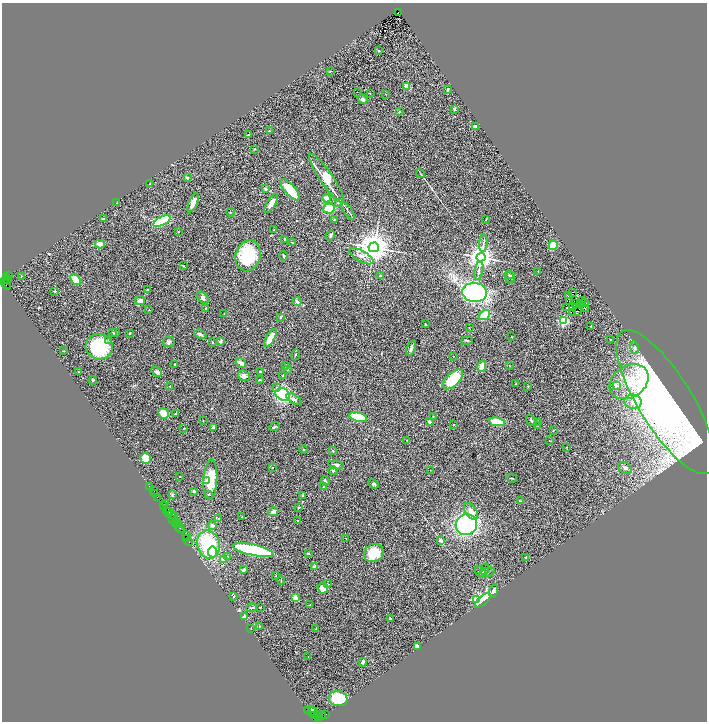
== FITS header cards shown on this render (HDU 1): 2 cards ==
NAXIS1  =                 1410
NAXIS2  =                 1439

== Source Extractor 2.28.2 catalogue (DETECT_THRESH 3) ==
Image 1410 x 1439 px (HDU 1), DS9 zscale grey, zoomed out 1/2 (1 PNG px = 2 x 2 image px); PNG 709 x 724 px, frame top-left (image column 2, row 1438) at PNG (2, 3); each listed source drawn as its Kron ellipse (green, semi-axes under 4 px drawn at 4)
Background 2.85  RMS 0.11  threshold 0.327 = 3 sigma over >= 5 px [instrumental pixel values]
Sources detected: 297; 58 cannot appear on this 1/2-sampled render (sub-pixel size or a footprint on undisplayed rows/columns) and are neither listed nor drawn; the other 239 listed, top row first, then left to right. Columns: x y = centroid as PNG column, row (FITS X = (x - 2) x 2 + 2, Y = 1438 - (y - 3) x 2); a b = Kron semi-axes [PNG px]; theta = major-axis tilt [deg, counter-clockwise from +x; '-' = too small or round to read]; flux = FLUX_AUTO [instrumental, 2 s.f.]
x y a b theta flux
398 12 3 2 - 560
379 51 4 3 - 18
330 71 2 2 - 22
407 86 2 2 - 400
447 90 4 2 - 21
357 92 2 1 - 12
370 93 2 2 - 20
386 94 2 1 - 5.3
363 99 5 4 - 48
454 109 3 2 - 22
399 112 2 2 - 22
475 127 4 3 - 64
270 131 3 2 - 8.5
249 135 4 3 - 32
254 149 3 2 - 13
420 173 5 1 - 14
187 178 3 3 - 20
327 178 29 6 -56 760
150 184 3 2 - 14
265 189 4 3 - 37
290 190 13 5 -49 610
326 198 4 3 - 130
338 202 4 3 - 19
117 203 2 2 - 12
193 203 10 3 67 210
271 203 11 4 58 140
329 208 6 5 - 490
348 211 10 1 -54 30
230 212 4 2 - 14
103 219 4 2 - 51
486 219 3 2 - 12
334 220 2 2 - 7.3
162 221 9 4 27 1800
273 230 2 1 - 6.6
178 231 3 2 - 14
330 235 5 3 - 24
285 240 3 2 - 15
292 242 3 2 - 11
483 243 9 3 85 42
100 244 5 3 - 180
553 245 5 3 - 480
374 247 5 5 - 48000
248 256 15 12 74 990
283 256 4 3 - 31
361 256 13 5 -30 110
481 257 4 4 - 25000
184 266 3 2 - 9.1
479 271 9 3 78 46
538 271 3 2 - 9.2
8 275 4 3 - 680
509 275 5 3 - 24
21 276 4 2 - 9.4
380 276 3 3 - 21
6 277 2 1 - 560
510 277 5 5 - 38
8 279 4 2 - 820
76 279 6 4 -48 300
5 280 4 3 - 1200
6 284 5 2 - 280
7 287 2 1 - 710
147 289 2 2 - 16
54 291 4 3 - 15
475 292 12 9 -7 4300
572 293 2 1 - 24
569 295 3 1 - 19
203 298 7 4 -47 62
140 301 5 3 - 110
574 301 2 1 - 6
582 301 2 1 - 9
297 302 4 2 - 71
569 302 3 1 - 2.5
584 302 2 1 - 6.3
575 303 2 1 - 8.9
580 304 2 1 - 17
572 306 2 1 - 3.8
567 308 2 1 - 8.7
205 309 3 2 - 12
585 309 2 1 - 0.91
149 310 2 2 - 8
577 312 3 1 - 5.4
224 313 2 1 - 5.3
573 313 2 1 - 10
485 315 6 4 37 620
281 317 3 2 - 41
563 321 3 3 - 2500
426 324 3 2 - 16
590 326 2 1 - 9.6
469 328 3 2 - 8.7
112 332 3 3 - 13
115 333 4 3 - 23
130 333 2 2 - 34
200 334 6 3 -18 37
511 337 2 2 - 15
270 338 10 4 61 340
109 340 2 2 - 13
611 340 2 2 - 9.8
220 341 3 2 - 92
467 341 6 2 10 17
169 342 6 5 - 44
213 343 3 2 - 13
99 347 13 12 - 1500
411 348 8 3 68 64
634 348 6 4 -80 47
64 351 3 2 - 12
295 355 6 2 65 15
453 356 2 2 - 8.3
241 363 5 3 - 110
174 364 2 2 - 34
285 365 3 2 - 16
510 365 3 2 - 13
482 366 6 3 71 250
287 369 3 3 - 17
260 371 2 2 - 23
79 372 3 2 - 26
157 372 6 4 -34 82
283 375 3 2 - 15
244 376 6 5 - 89
453 379 12 6 44 730
93 380 4 3 - 16
259 380 4 2 - 12
629 382 21 15 33 600
516 384 2 2 - 15
616 385 2 2 - 140
169 386 2 2 - 12
528 386 3 2 - 13
276 387 3 3 - 23
283 394 7 6 - 1700
294 399 8 4 -30 55
633 402 9 7 -15 120
666 402 83 27 -58 11000
163 413 5 5 - 340
176 414 2 2 - 58
433 416 3 2 - 7.1
358 417 9 4 -14 840
531 420 6 3 -48 32
203 421 3 2 - 6.1
429 422 3 2 - 68
497 422 8 4 -10 510
539 422 4 3 - 16
453 424 2 1 - 10
538 425 2 2 - 8.4
213 427 3 3 - 35
274 427 5 3 - 29
184 428 3 2 - 7
553 431 3 2 - 8.4
407 441 3 2 - 12
549 441 2 1 - 5.6
566 447 3 2 - 6.8
304 449 4 2 - 15
333 451 3 2 - 14
146 458 5 5 - 360
336 465 8 4 -12 59
273 468 2 2 - 17
625 468 7 5 -32 56
333 470 5 4 - 31
430 470 2 1 - 5.6
180 477 2 1 - 5.9
512 478 5 2 - 14
210 480 20 7 87 620
207 481 3 3 - 82
325 481 5 3 - 33
374 484 5 3 - 37
149 486 2 1 - 44
323 486 3 2 - 17
153 491 3 1 - 79
194 491 3 3 - 31
155 494 2 1 - 460
208 494 3 3 - 17
172 495 4 2 - 21
303 495 4 3 - 21
157 497 4 2 - 610
520 501 4 3 - 19
165 503 2 1 - 410
163 506 4 1 - 320
298 508 3 3 - 14
471 511 9 5 -56 120
168 512 5 1 - 550
170 512 2 2 - 220
273 512 5 4 - 85
172 515 3 2 - 440
174 516 2 2 - 560
241 517 2 1 - 9.7
173 519 4 1 - 940
218 519 3 2 - 17
298 521 2 2 - 39
175 522 3 1 - 460
178 523 3 2 - 740
178 525 2 2 - 410
212 525 4 4 - 52
466 525 11 10 - 3600
178 526 2 1 - 260
180 528 4 1 - 210
187 535 2 1 - 510
346 538 2 2 - 6.4
186 539 3 1 - 190
440 540 3 2 - 110
189 541 4 2 - 450
208 544 14 11 -78 1400
253 550 21 5 -13 2100
213 552 5 4 - 240
308 553 4 3 - 17
374 553 10 9 - 490
228 556 4 3 - 19
526 558 2 1 - 6.7
223 559 3 3 - 130
314 567 3 3 - 86
485 569 6 3 70 24
244 570 4 3 - 45
480 571 6 5 - 78
487 573 9 4 19 47
276 575 3 2 - 10
281 580 4 2 - 17
328 584 3 2 - 10
323 588 5 5 - 220
494 591 7 4 75 70
234 596 3 2 - 20
295 598 3 3 - 270
477 600 3 3 - 620
483 600 10 4 42 700
310 605 2 1 - 9.2
260 607 2 2 - 12
251 608 5 3 - 24
244 617 4 3 - 83
391 618 4 2 - 19
259 626 2 2 - 6.9
251 628 2 2 - 8.4
316 629 2 2 - 10
417 646 3 3 - 120
308 656 2 2 - 7.9
363 662 4 3 - 47
338 699 9 7 -12 690
308 711 2 1 - 230
311 711 3 1 - 310
314 713 7 3 -52 1300
318 715 4 2 - 1100
325 715 4 2 - 320
315 716 3 1 - 400
321 716 4 2 - 740
319 717 2 1 - 190
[58 sub-pixel or undisplayed-footprint detections neither listed nor drawn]